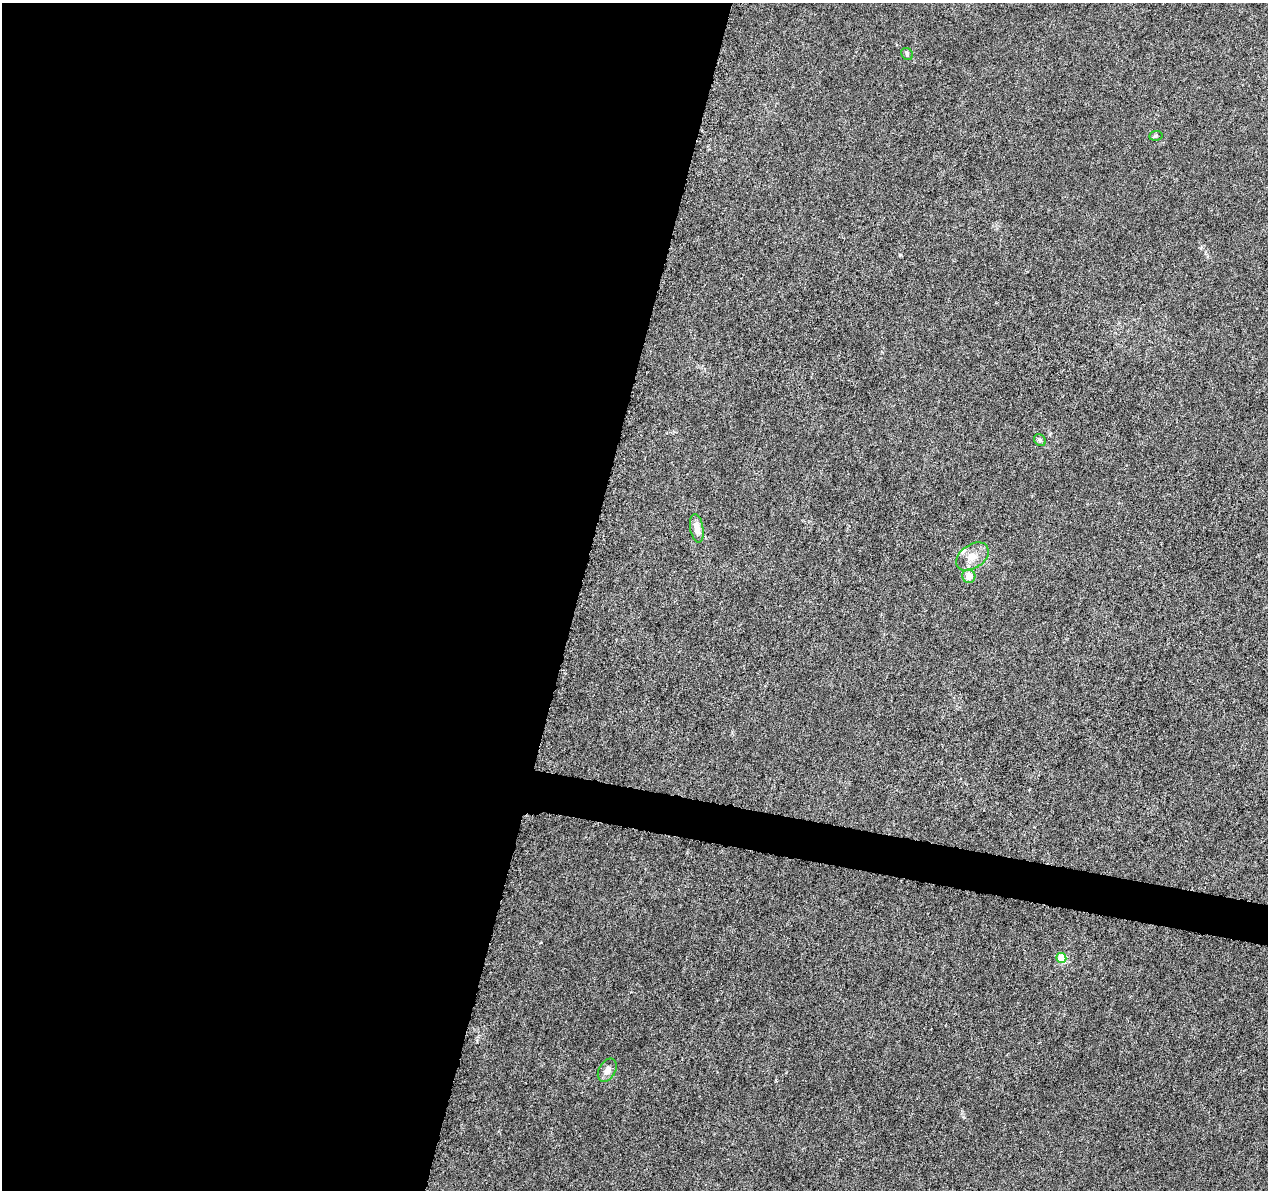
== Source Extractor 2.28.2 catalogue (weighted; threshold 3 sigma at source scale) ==
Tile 5 of 4 x 4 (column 1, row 2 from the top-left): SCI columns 6-1271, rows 2609-3796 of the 5093 x 5273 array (HDU 1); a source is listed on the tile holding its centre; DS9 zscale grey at full resolution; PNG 1270 x 1192 px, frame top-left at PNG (2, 3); each listed source drawn as its Kron ellipse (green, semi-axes under 4 px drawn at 4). Shown black and unused: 48% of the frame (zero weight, under 5 of 10 exposures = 1% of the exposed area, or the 3 px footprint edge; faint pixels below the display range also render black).
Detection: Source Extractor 2.28.2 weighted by HDU 2 'WHT'; one run over the whole footprint, this tile lists its part. Background 5.98e-04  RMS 8.6e-04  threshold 0.00351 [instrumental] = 3 sigma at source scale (4.09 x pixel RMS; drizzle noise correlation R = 1.36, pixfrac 0.8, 0.0396/0.0396 arcsec/px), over >= 5 px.
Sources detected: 9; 1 inside a brighter listed object's ellipse — not listed separately; the other 8 listed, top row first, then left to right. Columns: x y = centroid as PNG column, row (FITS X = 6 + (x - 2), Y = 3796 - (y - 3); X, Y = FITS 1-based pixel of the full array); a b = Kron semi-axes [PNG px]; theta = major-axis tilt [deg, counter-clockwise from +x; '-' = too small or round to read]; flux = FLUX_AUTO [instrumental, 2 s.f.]
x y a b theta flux
907 54 6 5 - 0.14
1156 136 7 4 8 0.12
1040 440 6 5 - 0.17
697 528 14 6 -81 0.74
972 557 18 11 35 0.95
969 576 6 6 - 0.93
1061 958 5 5 - 1.9
607 1070 12 8 60 0.51